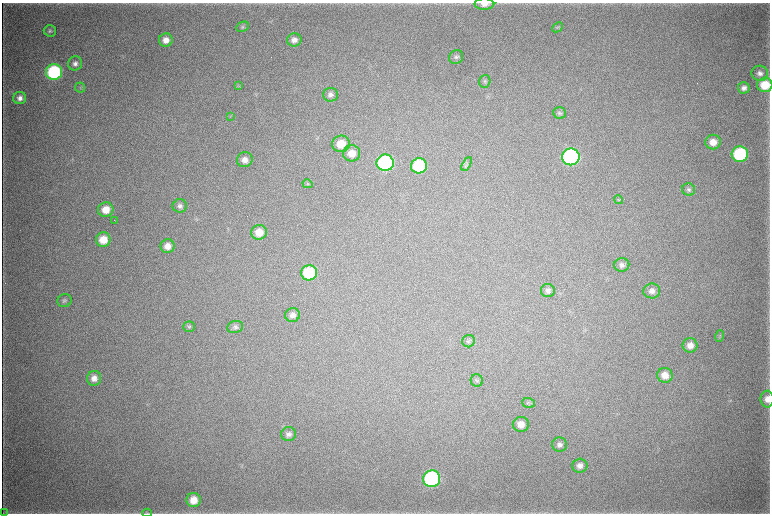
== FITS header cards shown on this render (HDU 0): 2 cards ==
NAXIS1  =                 1536 / length of data axis 1
NAXIS2  =                 1023 / length of data axis 2

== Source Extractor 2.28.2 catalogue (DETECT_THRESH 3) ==
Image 1536 x 1023 px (HDU 0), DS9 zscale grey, zoomed out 1/2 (1 PNG px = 2 x 2 image px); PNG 772 x 516 px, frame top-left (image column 1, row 1022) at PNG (2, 3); each listed source drawn as its Kron ellipse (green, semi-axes under 4 px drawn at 4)
Background 4730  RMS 39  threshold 118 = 3 sigma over >= 5 px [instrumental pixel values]
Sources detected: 65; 4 cannot appear on this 1/2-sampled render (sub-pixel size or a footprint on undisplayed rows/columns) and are neither listed nor drawn; the other 61 listed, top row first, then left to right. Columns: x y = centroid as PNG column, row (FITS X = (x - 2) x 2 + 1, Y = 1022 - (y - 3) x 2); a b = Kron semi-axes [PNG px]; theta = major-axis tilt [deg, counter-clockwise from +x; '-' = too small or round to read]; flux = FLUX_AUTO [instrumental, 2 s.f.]
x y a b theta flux
484 4 10 5 0 5.3e+04
243 27 6 4 26 1.5e+04
557 27 6 4 44 1.3e+04
50 31 6 5 - 1.8e+04
166 40 7 6 - 6.6e+04
294 40 7 6 - 4.9e+04
456 57 7 6 - 2.4e+04
75 63 7 7 - 3.6e+04
54 72 8 8 - 1.0e+06
760 73 8 7 - 4.0e+04
485 81 6 5 - 1.7e+04
765 85 7 7 - 1.8e+05
239 86 4 2 - 7.2e+03
80 87 5 5 - 1.2e+04
744 88 6 5 - 3.6e+04
330 95 7 6 - 3.3e+04
20 98 6 6 - 4.4e+04
560 113 6 5 - 1.8e+04
230 116 3 2 - 5.8e+03
713 142 8 7 - 8.7e+04
341 144 9 8 - 1.5e+05
352 153 8 8 - 1.0e+05
740 154 8 7 - 8.6e+05
571 157 9 8 - 1.7e+06
245 160 8 7 - 5.3e+04
385 163 8 8 - 1.4e+06
467 164 7 4 60 1.7e+04
419 166 8 7 - 6.0e+05
307 184 5 4 - 1.1e+04
689 190 6 6 - 2.3e+04
618 200 5 3 - 8.1e+03
180 206 7 6 - 3.0e+04
106 210 8 7 - 1.2e+05
115 220 3 1 - 2.6e+03
259 232 8 7 - 1.1e+05
103 240 7 7 - 1.5e+05
167 246 7 7 - 6.9e+04
622 265 7 7 - 3.2e+04
309 273 8 7 - 4.4e+05
548 291 7 6 - 3.2e+04
652 291 8 7 - 4.7e+04
64 301 7 6 - 2.1e+04
292 315 7 7 - 4.6e+04
189 327 6 5 - 1.5e+04
235 327 8 6 14 2.4e+04
720 336 6 4 74 1.2e+04
469 341 6 6 - 1.9e+04
690 345 7 7 - 6.6e+04
665 375 8 7 - 8.4e+04
94 378 7 7 - 5.9e+04
477 380 6 6 - 1.8e+04
767 399 8 6 -89 5.8e+04
529 403 6 4 -20 1.5e+04
521 424 8 7 - 8.6e+04
288 434 7 7 - 3.9e+04
559 445 7 7 - 3.5e+04
580 466 7 7 - 4.5e+04
432 479 8 8 - 1.3e+06
193 500 7 7 - 1.1e+05
3 513 3 2 - 2.8e+03
147 513 5 3 - 9.7e+03
At the frame edge (FLAGS 8, measured only in part): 4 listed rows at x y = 484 4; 767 399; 3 513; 147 513
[4 sub-pixel or undisplayed-footprint detections neither listed nor drawn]